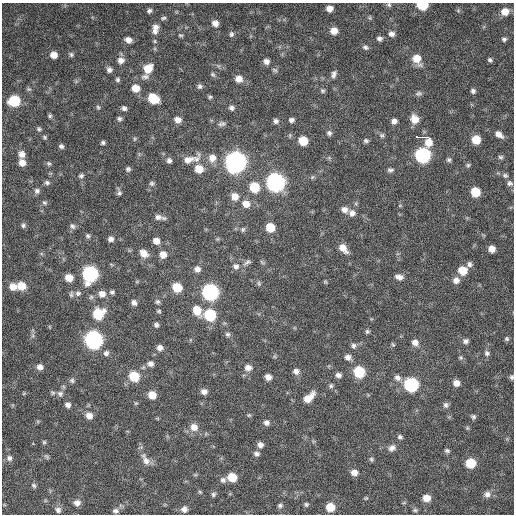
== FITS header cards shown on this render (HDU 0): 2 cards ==
NAXIS1  =                  512 / Axis length
NAXIS2  =                  512 / Axis length

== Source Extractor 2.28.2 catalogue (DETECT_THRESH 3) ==
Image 512 x 512 px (HDU 0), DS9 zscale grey, 1 PNG px = 1 image px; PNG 516 x 516 px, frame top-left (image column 1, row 512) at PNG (2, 3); no overlay
Background 362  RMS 20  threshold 59.3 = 3 sigma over >= 5 px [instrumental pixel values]
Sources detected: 202; all 202 listed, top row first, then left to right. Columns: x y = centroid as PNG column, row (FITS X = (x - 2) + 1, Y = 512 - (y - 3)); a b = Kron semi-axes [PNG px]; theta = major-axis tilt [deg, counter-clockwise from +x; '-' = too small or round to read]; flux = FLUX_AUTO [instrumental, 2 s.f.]
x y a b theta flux
389 5 7 6 - 2500
422 5 7 5 -1 56000
329 9 6 5 - 8200
149 11 6 5 - 3100
505 12 8 7 - 14000
163 18 7 4 3 2400
370 18 6 4 -71 1600
215 23 7 7 - 8200
155 29 14 8 81 10000
334 31 7 7 - 12000
231 34 8 6 74 3400
391 34 7 6 - 5100
180 35 6 4 -17 1800
379 39 6 5 - 3700
504 39 7 6 - 3000
128 40 8 6 -21 7300
365 47 7 6 - 3300
54 55 6 6 - 11000
71 55 6 6 - 2700
417 59 10 8 -62 19000
121 60 8 7 - 7300
490 60 6 4 -44 2600
266 61 7 6 - 5800
148 68 9 8 - 20000
109 70 6 6 - 4700
275 70 8 5 -27 2500
213 74 8 5 -48 2700
334 74 11 6 74 4600
145 76 11 7 8 5600
239 79 8 7 - 10000
117 80 5 5 - 2700
200 86 7 6 - 3200
135 88 7 7 - 15000
322 91 6 5 - 2300
473 91 6 6 - 3300
419 93 9 6 10 3200
210 97 5 5 - 1900
153 99 9 7 -33 38000
14 101 8 7 - 61000
98 107 6 4 -67 1800
124 108 6 5 - 3700
232 108 7 6 - 3800
50 116 5 4 - 2000
119 119 6 6 - 2900
415 119 9 8 - 16000
178 120 8 6 -21 8600
291 120 5 5 - 3700
276 121 6 6 - 3800
394 121 6 6 - 5500
222 124 10 6 15 3800
39 129 6 5 - 2200
329 133 6 6 - 3500
499 134 9 6 -40 8300
382 135 6 6 - 2700
45 137 6 4 -48 1900
134 139 6 4 89 1700
425 139 19 8 -24 41000
476 140 7 7 - 23000
303 141 8 7 - 25000
366 141 6 5 - 2900
103 143 5 4 - 2500
61 146 4 4 - 2900
22 154 7 7 - 7700
423 155 8 8 - 240000
500 157 7 5 -1 2300
212 158 10 9 - 11000
169 160 7 6 - 4100
188 160 24 9 21 16000
449 160 6 5 - 2600
22 162 7 6 - 9800
236 162 9 9 - 890000
49 163 6 6 - 2500
468 165 5 5 - 2100
128 169 5 5 - 2900
199 169 9 9 - 18000
390 170 8 5 1 3100
505 175 7 6 - 2900
81 176 7 5 17 2900
312 177 7 4 45 2100
47 183 7 6 - 3100
152 183 7 6 - 2700
275 183 9 8 - 500000
509 183 7 6 - 3300
254 187 8 8 - 35000
37 191 7 7 - 4000
475 192 7 7 - 31000
119 193 7 6 - 3000
235 196 8 8 - 12000
44 203 6 5 - 2600
246 204 9 8 - 12000
345 210 8 7 - 7100
352 213 9 8 - 7300
158 217 9 6 -11 5900
23 225 6 6 - 3000
72 226 8 6 -48 3700
270 227 7 6 - 27000
243 229 7 6 - 2700
88 236 6 5 - 2700
111 239 7 6 - 4700
156 241 6 6 - 7800
343 248 10 7 -48 14000
492 249 6 6 - 9900
144 253 9 7 -41 11000
163 255 7 7 - 9500
247 262 11 5 29 3800
262 262 8 3 -45 1600
469 264 7 6 - 3800
236 266 9 8 - 6000
197 269 7 7 - 6300
463 270 8 8 - 22000
90 274 9 8 - 240000
399 277 9 6 -11 7000
69 278 7 6 - 15000
456 280 8 7 - 7200
325 282 6 4 0 1500
259 283 7 5 -70 2500
22 286 9 8 - 19000
13 287 9 8 - 12000
177 287 7 6 - 31000
112 292 6 5 - 2700
210 292 8 8 - 320000
78 293 7 7 - 3700
71 294 9 5 85 2800
102 294 8 8 - 8700
91 297 6 6 - 2600
157 302 6 6 - 2600
134 303 7 5 -64 4700
197 310 11 8 -65 20000
159 311 6 4 14 1800
98 314 9 8 - 44000
210 315 8 7 - 74000
156 325 5 5 - 3100
367 331 5 5 - 2400
228 334 7 6 - 3100
507 339 6 6 - 2500
94 340 9 8 - 430000
466 341 7 6 - 4100
415 342 8 7 - 7500
393 345 6 4 -53 1800
353 346 8 6 -89 3800
160 348 7 6 - 6400
106 353 7 7 - 4300
487 353 8 7 - 3600
348 357 8 6 -16 5800
460 358 6 6 - 2300
150 364 7 7 - 5600
40 367 7 6 - 6500
248 368 9 7 -1 8100
296 371 7 7 - 5800
359 372 8 8 - 54000
338 375 6 5 - 4700
134 376 8 7 - 41000
268 377 6 5 - 7600
512 377 6 5 - 2500
397 378 9 8 - 6500
72 380 7 6 - 3200
456 383 7 6 - 8600
411 385 8 8 - 160000
331 386 6 6 - 2600
204 391 7 6 - 6200
24 393 5 4 - 1500
53 393 7 6 - 2600
60 394 9 8 - 5100
152 395 7 7 - 15000
309 398 13 7 43 16000
136 403 6 3 18 1500
68 405 7 6 - 5000
446 405 8 7 - 4000
89 415 8 7 - 8800
249 415 6 5 - 1700
473 417 6 5 - 2800
266 423 7 7 - 4700
194 427 10 9 - 12000
400 437 7 6 - 3200
44 442 5 5 - 2000
260 445 7 6 - 5600
392 448 10 8 35 6100
447 451 6 5 - 2700
256 454 7 6 - 4000
47 457 9 4 -45 2200
9 458 8 7 - 4500
371 459 6 5 - 2300
146 460 18 8 -61 11000
471 463 7 7 - 40000
354 472 7 6 - 8700
195 475 6 4 18 1500
232 477 7 7 - 26000
223 480 8 8 - 4300
34 485 7 5 -50 2500
200 492 5 4 - 1600
213 494 6 6 - 2800
487 494 8 8 - 5900
366 498 5 4 - 1400
426 498 8 7 - 12000
77 503 7 7 - 6500
306 504 6 5 - 2300
280 505 7 6 - 3100
330 507 7 7 - 25000
184 509 7 7 - 6200
58 510 8 7 - 4500
415 510 6 5 - 2300
115 511 7 6 - 4000
At the frame edge (FLAGS 8, measured only in part): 3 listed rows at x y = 389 5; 422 5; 512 377